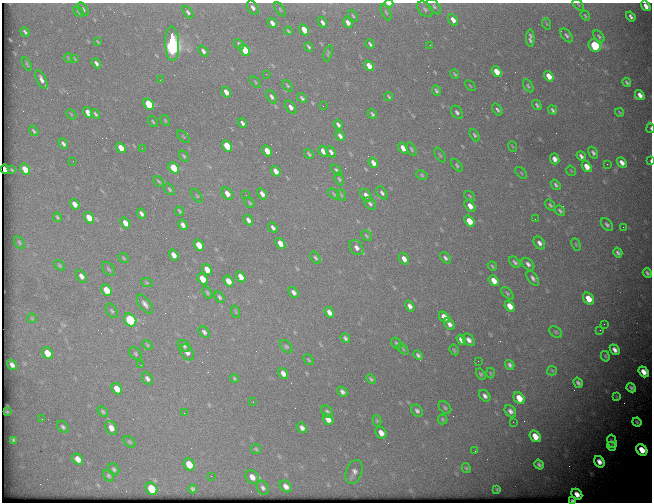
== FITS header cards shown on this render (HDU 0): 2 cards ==
NAXIS1  =                  650 / Width of table row in bytes
NAXIS2  =                  500 / Number of rows in table

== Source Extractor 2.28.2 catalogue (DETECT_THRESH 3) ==
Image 650 x 500 px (HDU 0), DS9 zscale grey, 1 PNG px = 1 image px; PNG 654 x 504 px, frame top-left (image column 1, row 500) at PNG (2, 3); each listed source drawn as its Kron ellipse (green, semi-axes under 4 px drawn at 4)
Background 2280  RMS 8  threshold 24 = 3 sigma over >= 5 px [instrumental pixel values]
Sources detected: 266; all 266 listed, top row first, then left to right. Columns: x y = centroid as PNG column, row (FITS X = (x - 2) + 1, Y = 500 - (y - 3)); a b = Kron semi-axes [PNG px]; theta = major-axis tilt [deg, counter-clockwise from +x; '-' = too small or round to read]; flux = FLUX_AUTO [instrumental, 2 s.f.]
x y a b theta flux
389 3 4 2 - 4900
578 5 7 2 -45 530
646 6 6 4 -55 2900
434 7 9 5 -52 1100
253 8 7 5 -59 1900
83 9 7 4 -55 1200
280 9 8 3 -57 630
425 9 9 6 -46 1500
79 12 6 3 -45 640
188 12 7 4 -52 1100
386 12 9 4 -64 840
353 16 6 3 -54 620
585 16 5 3 - 640
631 16 5 3 - 1200
453 20 6 4 -56 3100
322 22 6 3 -60 1600
348 22 6 4 -52 2700
272 23 5 4 - 2400
547 24 6 3 -71 510
304 30 6 4 -55 12000
288 31 4 2 - 590
25 32 5 3 - 950
567 35 8 4 -50 1200
599 36 7 4 -47 930
530 38 9 3 -88 1700
98 42 4 2 - 470
172 44 17 7 -87 150000
239 44 6 3 -51 990
370 44 5 3 - 870
430 45 2 2 - 370
595 46 7 5 -47 40000
309 47 5 2 - 770
245 50 6 4 -55 12000
203 51 6 4 -49 1500
328 53 8 3 73 690
68 58 5 2 - 470
75 59 3 2 - 370
96 63 5 3 - 1400
27 64 8 2 -60 610
369 66 6 4 -50 4900
497 72 6 4 -54 6500
266 74 3 2 - 520
455 74 5 2 - 640
549 76 6 4 -52 5600
41 79 10 4 -63 2400
160 80 2 2 - 470
255 82 6 3 -54 590
627 82 5 3 - 910
287 86 6 4 -52 700
470 86 6 2 -45 430
528 86 7 3 -57 770
437 91 6 4 -66 1200
226 92 6 4 -55 3800
640 95 5 4 - 2400
271 97 7 4 -60 1500
389 97 4 3 - 610
302 98 6 3 -47 990
149 104 6 4 -54 26000
537 105 5 3 - 900
323 106 2 2 - 270
291 107 7 4 -53 2100
497 109 6 4 -55 1200
553 110 5 3 - 1100
457 112 7 5 -55 1300
620 112 4 2 - 520
88 113 6 4 -53 6000
71 114 6 3 -46 460
95 114 5 3 - 910
372 114 5 3 - 890
165 120 6 3 -59 530
153 121 6 3 -55 610
242 123 5 3 - 1300
338 125 5 3 - 1300
651 128 5 2 - 570
34 131 5 3 - 760
474 135 7 4 -57 960
340 136 5 3 - 1600
183 137 8 3 -44 490
63 143 5 3 - 1300
227 146 6 4 -53 19000
512 146 5 3 - 450
121 148 6 4 -53 6500
142 148 2 2 - 1200
403 148 6 4 -52 4600
411 149 7 4 -58 910
267 151 6 4 -54 6300
323 151 6 4 -57 2900
331 152 6 4 -56 1700
593 153 6 4 -58 1300
309 154 5 3 - 770
440 155 8 3 -58 820
184 156 6 4 -56 810
581 156 5 3 - 1600
555 159 5 4 - 2300
73 161 3 2 - 410
651 161 4 2 - 1100
622 162 6 4 -49 2500
373 163 6 4 -55 3000
607 164 3 2 - 450
457 165 7 4 -48 910
587 167 6 4 -54 4900
174 168 6 4 -51 21000
5 169 5 3 - 2300
25 169 6 4 -53 7600
12 170 4 2 - 500
336 170 6 4 -52 1000
276 171 6 4 -53 3200
571 171 5 3 - 470
521 173 7 3 -45 480
422 175 6 4 -29 820
339 179 6 4 -72 780
159 181 6 3 -48 690
556 185 6 3 -52 1100
170 189 6 4 -51 870
382 193 7 4 -53 1400
227 194 7 4 -53 3500
262 194 6 4 -59 2200
334 194 7 3 -37 660
246 195 2 2 - 330
341 195 6 3 -71 640
366 195 7 5 -54 2600
197 196 7 4 -54 730
470 196 6 4 -37 580
250 203 5 3 - 630
75 204 6 4 -55 3300
370 204 7 5 -53 1300
550 205 6 4 -54 850
470 206 6 4 -51 3700
179 211 5 3 - 740
560 211 6 4 -51 1100
141 214 5 3 - 1500
57 217 5 3 - 780
89 218 6 4 -54 7100
535 219 2 2 - 220
248 220 5 4 - 1900
469 221 6 4 -50 8200
125 223 6 4 -53 4700
183 225 5 4 - 2000
607 225 7 5 -49 1300
623 227 2 2 - 540
273 228 5 3 - 1400
366 236 6 4 -46 750
19 242 7 4 -60 850
280 243 6 4 -53 5400
539 243 7 5 -53 2100
576 244 6 4 -63 680
199 245 6 4 -54 7500
357 248 8 6 -52 2300
618 253 5 3 - 1200
174 255 6 4 -57 3300
124 258 5 3 - 620
315 258 7 4 -56 980
445 258 6 4 -51 1300
404 259 6 4 -54 3000
515 262 7 4 -43 1300
528 264 7 5 -46 1800
60 265 6 4 -42 780
492 266 5 3 - 670
109 269 8 5 -51 980
207 270 6 4 -53 5600
647 273 5 3 - 980
81 276 7 4 -55 2300
241 277 6 4 -57 4000
533 278 8 5 -54 1600
202 279 6 4 -52 8600
228 281 6 4 -55 4500
494 281 6 4 -50 5000
147 283 6 4 -18 540
106 290 6 4 -51 8600
294 292 6 4 -51 1700
207 293 7 4 -54 800
507 293 8 4 -46 820
219 297 6 4 -57 1100
588 299 7 5 -51 8100
145 304 11 5 -54 2300
410 306 6 4 -56 2100
510 306 6 4 -50 5200
112 311 8 5 -59 1000
236 312 6 4 -72 570
329 312 6 4 -55 2700
444 317 6 4 -50 5600
32 318 5 5 - 650
130 320 7 5 -48 42000
449 324 6 4 -55 2100
604 324 3 2 - 590
600 330 3 2 - 520
204 332 6 4 -47 1400
556 332 7 5 -37 850
345 338 5 3 - 1200
461 340 6 4 -55 2700
469 340 7 5 -48 2300
397 343 6 5 - 1000
147 345 5 4 - 680
184 346 7 5 -43 1300
286 347 7 5 -48 980
403 349 6 4 -47 740
454 350 5 3 - 620
615 350 6 4 -49 2500
187 352 8 5 -59 2400
47 353 6 5 - 7100
135 354 7 5 -49 940
418 355 5 3 - 1200
605 356 5 4 - 810
308 360 6 3 -50 620
478 361 2 2 - 540
12 365 5 4 - 1900
141 365 2 2 - 270
510 365 5 4 - 1300
552 371 5 4 - 620
644 372 6 4 -51 4200
283 373 6 4 -54 2700
490 373 5 3 - 510
481 374 6 4 -58 830
234 378 4 3 - 660
147 379 7 5 -55 1700
371 379 5 3 - 940
578 383 5 4 - 1400
631 388 5 3 - 1200
117 389 6 4 -53 6600
342 392 6 4 -45 1600
485 396 7 4 -47 1800
617 397 4 4 - 520
519 398 6 5 - 7100
253 402 2 2 - 290
445 408 7 5 -48 1000
417 411 7 5 -49 1500
510 411 7 5 -50 2000
7 412 3 2 - 410
103 412 6 4 -41 910
327 412 7 5 -50 1200
184 413 2 2 - 300
42 419 3 2 - 450
328 419 6 4 -51 4000
443 419 5 5 - 780
377 421 6 4 -74 740
513 422 2 2 - 640
637 422 4 3 - 990
63 427 7 4 -45 1200
111 428 7 5 -63 3400
302 428 6 4 -51 1800
381 433 6 5 - 3900
535 436 6 5 - 6100
13 440 4 3 - 770
612 441 7 4 -74 1400
129 442 6 4 -41 860
612 446 4 2 - 690
256 449 5 4 - 710
642 450 6 5 - 8100
475 451 2 2 - 410
78 459 6 4 -44 3600
599 462 6 4 -54 3800
189 464 6 5 - 9200
539 465 5 4 - 1400
466 468 5 3 - 700
114 469 6 5 - 1100
354 472 12 8 70 2700
108 476 6 5 - 1100
211 476 2 2 - 300
252 477 7 6 - 3500
286 486 7 5 -43 2600
263 488 7 5 -58 1600
152 489 6 5 - 20000
193 489 4 4 - 1000
497 489 3 2 - 620
577 494 6 5 - 4400
572 500 3 3 - 860
At the frame edge (FLAGS 8, measured only in part): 5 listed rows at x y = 389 3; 646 6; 651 128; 651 161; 572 500